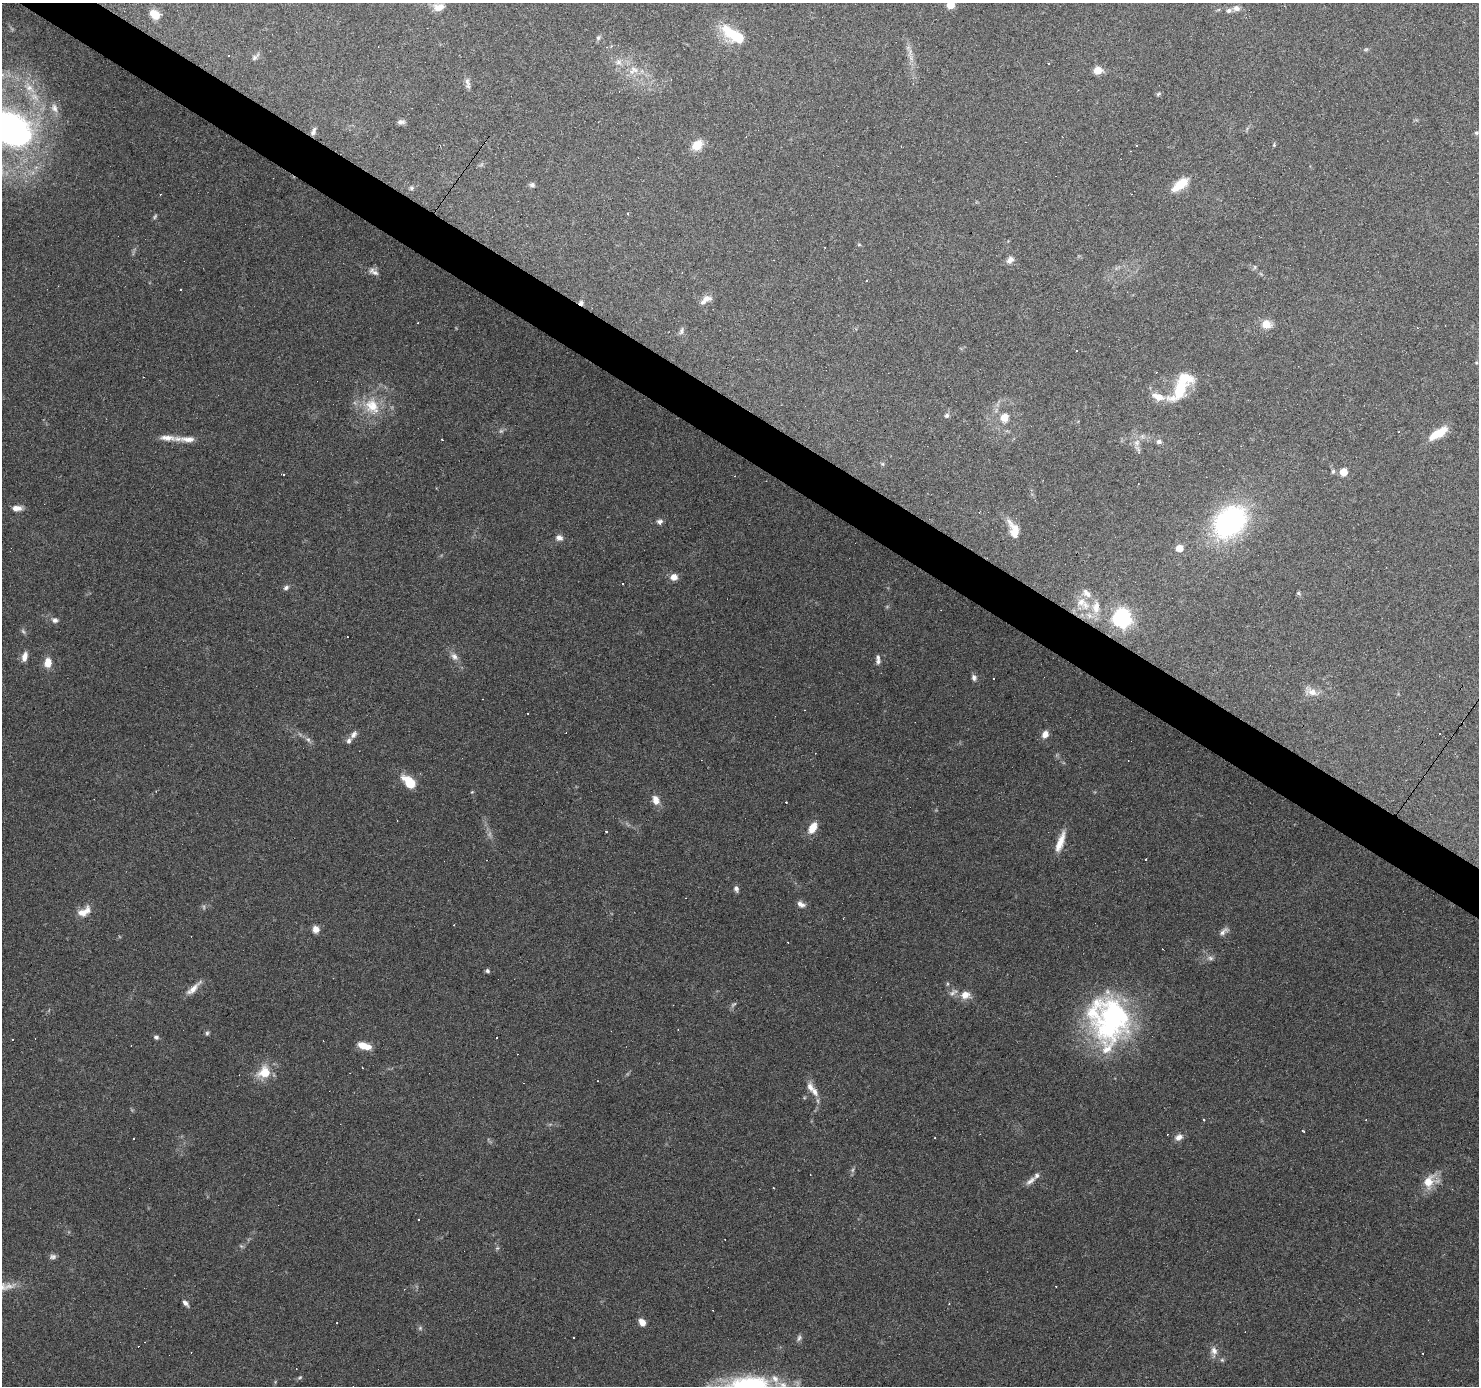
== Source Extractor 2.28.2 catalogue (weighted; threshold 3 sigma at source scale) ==
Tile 11 of 4 x 4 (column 3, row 3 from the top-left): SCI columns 2953-4429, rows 1567-2950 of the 5908 x 5969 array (HDU 1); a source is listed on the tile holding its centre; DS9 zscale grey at full resolution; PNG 1481 x 1388 px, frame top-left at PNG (2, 3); no overlay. Shown black and unused: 3% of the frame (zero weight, under 3 of 6 exposures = <1% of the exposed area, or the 3 px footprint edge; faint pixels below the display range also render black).
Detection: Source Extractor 2.28.2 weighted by HDU 2 'WHT'; one run over the whole footprint, this tile lists its part. Background 0.075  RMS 0.0042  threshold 0.017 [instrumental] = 3 sigma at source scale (4.09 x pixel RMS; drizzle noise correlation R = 1.36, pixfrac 0.8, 0.0396/0.0396 arcsec/px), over >= 5 px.
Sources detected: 198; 6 too faint to see at this stretch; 1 inside a brighter object's white glare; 58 cosmic-ray / hot-pixel residue — not listed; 12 inside a brighter listed object's ellipse — not listed separately; the other 121 listed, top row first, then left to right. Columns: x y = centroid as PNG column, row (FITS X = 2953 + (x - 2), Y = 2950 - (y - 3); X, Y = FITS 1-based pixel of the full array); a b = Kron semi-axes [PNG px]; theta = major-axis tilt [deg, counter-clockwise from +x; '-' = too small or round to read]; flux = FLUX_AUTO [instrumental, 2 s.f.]
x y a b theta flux
950 5 5 5 - 9.4
439 7 15 10 4 4.1
1236 8 9 7 -7 1.9
155 14 12 9 -33 5.7
731 33 27 15 -39 13
598 38 7 5 75 0.91
606 47 4 3 - 0.53
1366 49 6 4 1 0.59
910 52 13 4 75 1.7
228 55 3 2 - 0.27
255 57 13 6 40 1.3
619 62 10 8 -53 2.4
1048 63 2 2 - 0.39
634 70 14 7 -27 3.3
1098 70 7 6 - 5.8
467 82 15 6 -73 1.8
29 87 22 10 -40 6.9
1158 94 7 4 36 0.55
54 108 14 9 -67 3.1
401 122 9 5 -1 1.4
9 128 52 30 -27 170
313 131 11 6 67 1.4
1476 133 5 4 - 0.57
697 145 12 9 41 6.5
1274 145 5 4 - 0.46
1137 146 3 3 - 0.73
532 185 7 6 - 1.1
1180 185 22 9 36 8.2
411 188 6 4 24 0.77
155 217 7 4 54 0.62
859 245 5 3 - 0.44
1010 260 10 8 39 2.1
1255 267 6 5 - 0.67
373 272 15 7 -30 1.9
180 289 3 3 - 0.45
706 300 17 8 35 3.1
581 303 6 6 - 1.3
1266 324 12 10 -5 4.9
681 331 12 6 66 1.3
1076 350 3 3 - 0.79
1476 362 5 3 - 0.36
1180 389 34 16 58 16
1158 397 17 9 -20 4.8
372 406 22 19 -31 12
946 415 7 6 - 0.98
1004 418 11 10 - 4.6
1399 432 3 2 - 0.32
1438 434 22 8 30 8.8
167 438 25 7 -4 4.1
1159 442 8 6 -12 1.2
1137 443 11 8 64 2.6
882 464 6 5 - 0.63
1333 471 6 5 - 0.75
1344 472 5 5 - 6.6
283 475 2 2 - 0.4
17 508 12 6 0 2.8
660 522 7 6 - 1.5
1230 522 31 23 43 80
1015 534 34 11 -58 5.2
559 538 9 7 -11 1.9
1179 548 6 5 - 4.9
674 577 8 7 - 3.1
286 588 8 6 28 1.1
1298 593 6 5 - 0.6
1081 602 15 12 36 5.9
1096 607 21 11 88 6
1121 618 7 7 - 160
55 620 9 7 0 1.5
454 656 11 9 -55 2.2
24 657 12 6 77 2.8
878 661 9 6 76 1.2
48 662 10 7 82 4.8
974 678 8 7 - 1.3
993 678 3 3 - 0.77
1312 692 21 9 -25 3.9
353 734 11 7 52 1.7
1045 734 9 7 56 2.8
1439 734 2 2 - 0.34
409 782 13 8 -46 11
656 800 10 7 -73 3.7
786 802 3 3 - 0.79
813 828 12 7 58 6
1060 842 26 7 70 5.6
736 889 8 6 -64 1.4
801 904 11 7 -32 1.8
82 913 14 9 -12 3.3
316 929 9 8 - 2.4
1223 931 15 6 38 1.8
1210 958 9 6 -2 1.4
487 971 5 4 - 0.89
947 984 6 3 72 0.48
193 988 23 6 43 3.6
953 992 14 7 32 1.9
965 995 12 10 1 4.2
734 1004 10 4 44 0.86
1110 1019 56 48 -79 88
207 1033 6 5 - 0.71
156 1037 6 5 - 0.99
497 1038 2 2 - 0.57
12 1039 2 2 - 0.33
364 1046 15 7 -16 5.2
264 1072 18 16 32 8.4
815 1092 13 9 -57 3.2
1366 1120 3 3 - 0.35
1302 1130 4 3 - 1.4
1179 1137 10 7 30 2.4
133 1138 3 2 - 0.41
1031 1181 18 7 39 2.5
1429 1181 20 15 41 7.4
497 1248 6 4 44 0.6
53 1256 9 7 12 1.2
185 1303 8 5 -47 1.5
642 1322 9 6 -52 2.6
337 1323 2 2 - 0.35
420 1328 6 5 - 0.7
799 1338 9 6 73 1.1
1214 1352 15 8 88 2.7
1423 1353 2 2 - 0.26
1222 1360 6 4 -72 0.58
300 1377 7 4 29 0.62
749 1386 49 27 5 52
Overlapping masked pixels (flux is a lower limit): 1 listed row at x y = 581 303
Isophote crosses this tile's border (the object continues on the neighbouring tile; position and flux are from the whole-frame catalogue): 3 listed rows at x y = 950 5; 9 128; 749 1386